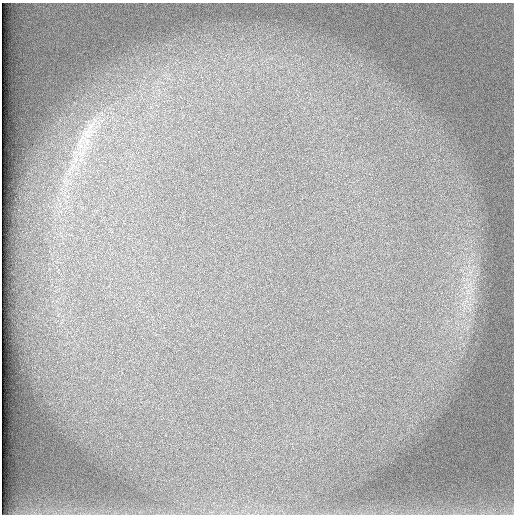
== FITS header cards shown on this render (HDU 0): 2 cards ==
NAXIS1  =                  512 /
NAXIS2  =                  512 /

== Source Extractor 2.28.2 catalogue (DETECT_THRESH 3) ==
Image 512 x 512 px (HDU 0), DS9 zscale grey, 1 PNG px = 1 image px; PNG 516 x 516 px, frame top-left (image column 1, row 512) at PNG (2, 3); no overlay
Background 100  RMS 3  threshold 8.86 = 3 sigma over >= 5 px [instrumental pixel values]
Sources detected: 3; all 3 listed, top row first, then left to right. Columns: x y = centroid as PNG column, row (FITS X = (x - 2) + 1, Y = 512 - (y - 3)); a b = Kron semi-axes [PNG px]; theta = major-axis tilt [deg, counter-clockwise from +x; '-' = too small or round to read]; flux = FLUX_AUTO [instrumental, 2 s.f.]
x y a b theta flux
91 128 64 18 70 12000
82 138 21 11 51 3800
79 153 12 6 51 1700